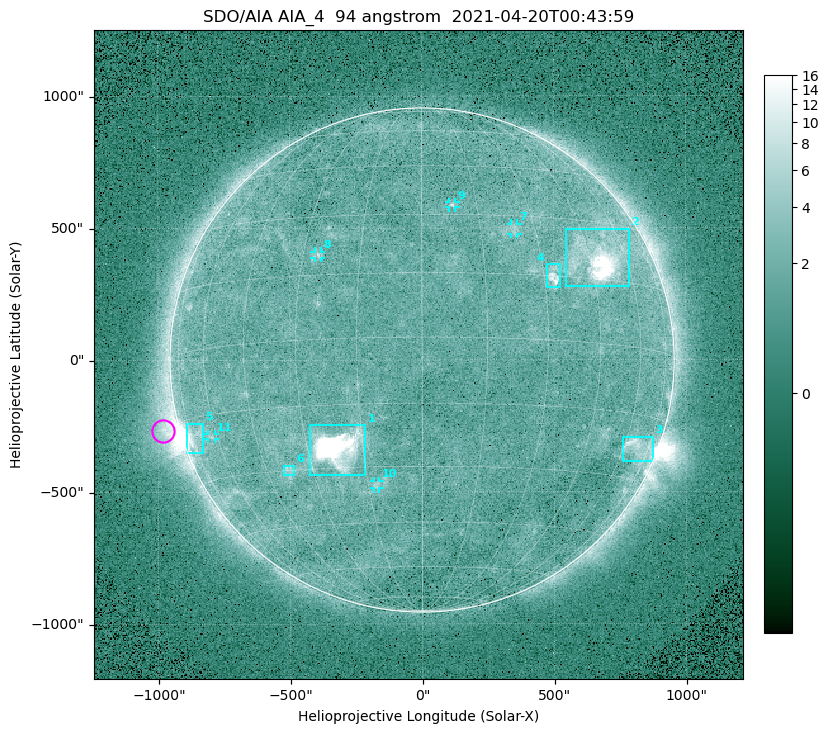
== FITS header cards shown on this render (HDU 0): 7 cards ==
TELESCOP= 'SDO/AIA '
INSTRUME= 'AIA_4   '
WAVELNTH=                   94
WAVEUNIT= 'angstrom'
DATE-OBS= '2021-04-20T00:43:59.12'
CTYPE1  = 'HPLN-TAN'
CTYPE2  = 'HPLT-TAN'

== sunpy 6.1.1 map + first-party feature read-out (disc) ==
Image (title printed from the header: SDO/AIA AIA_4  94 angstrom  2021-04-20T00:43:59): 512 x 512 px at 4.8 arcsec/px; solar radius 955 arcsec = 199 px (full disc in frame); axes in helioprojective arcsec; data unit not stated in the header (colour bar unlabelled)
Orientation: roll -0.137 deg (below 1 deg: not rotated)
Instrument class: DISC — disc imager (sunpy class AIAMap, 94 A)
Bright regions (active regions / flare kernels): reference = the median radial profile (limb darkening/brightening removed); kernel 5 px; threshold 5 sigma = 2.41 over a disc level ~1.71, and >= 1.15x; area >= 9 px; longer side >= 5 px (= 24 arcsec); searched inside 0.97 R_sun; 11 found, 11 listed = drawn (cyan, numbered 1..; 5 of them under ~33 arcsec drawn as corner ticks so the feature stays visible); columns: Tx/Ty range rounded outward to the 10 arcsec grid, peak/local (2 s.f.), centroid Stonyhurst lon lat
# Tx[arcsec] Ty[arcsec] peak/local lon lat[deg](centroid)
1 -430..-210 -440..-240 269 -22 -25
2 540..790 280..500 25 +48 +20
3 760..880 -390..-290 4.6 +67 -22
4 470..530 270..360 6 +33 +15
5 -900..-830 -350..-240 7.3 -72 -19
6 -530..-480 -440..-400 3 -37 -30
7 340..370 470..520 2.9 +24 +26
8 -410..-380 390..410 2.9 -26 +20
9 100..130 580..600 3.2 +8 +33
10 -180..-160 -490..-450 3 -13 -35
11 -810..-780 -300..-280 2.7 -63 -20
Off-limb structures (1.02-1.3 R_sun): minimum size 50 px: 5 found; the strongest spans PA ~90..115 deg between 1.02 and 1.22 R_sun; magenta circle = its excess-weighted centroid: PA ~105 deg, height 1.06 R_sun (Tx ~-980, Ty ~-270 arcsec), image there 4.8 x the reference